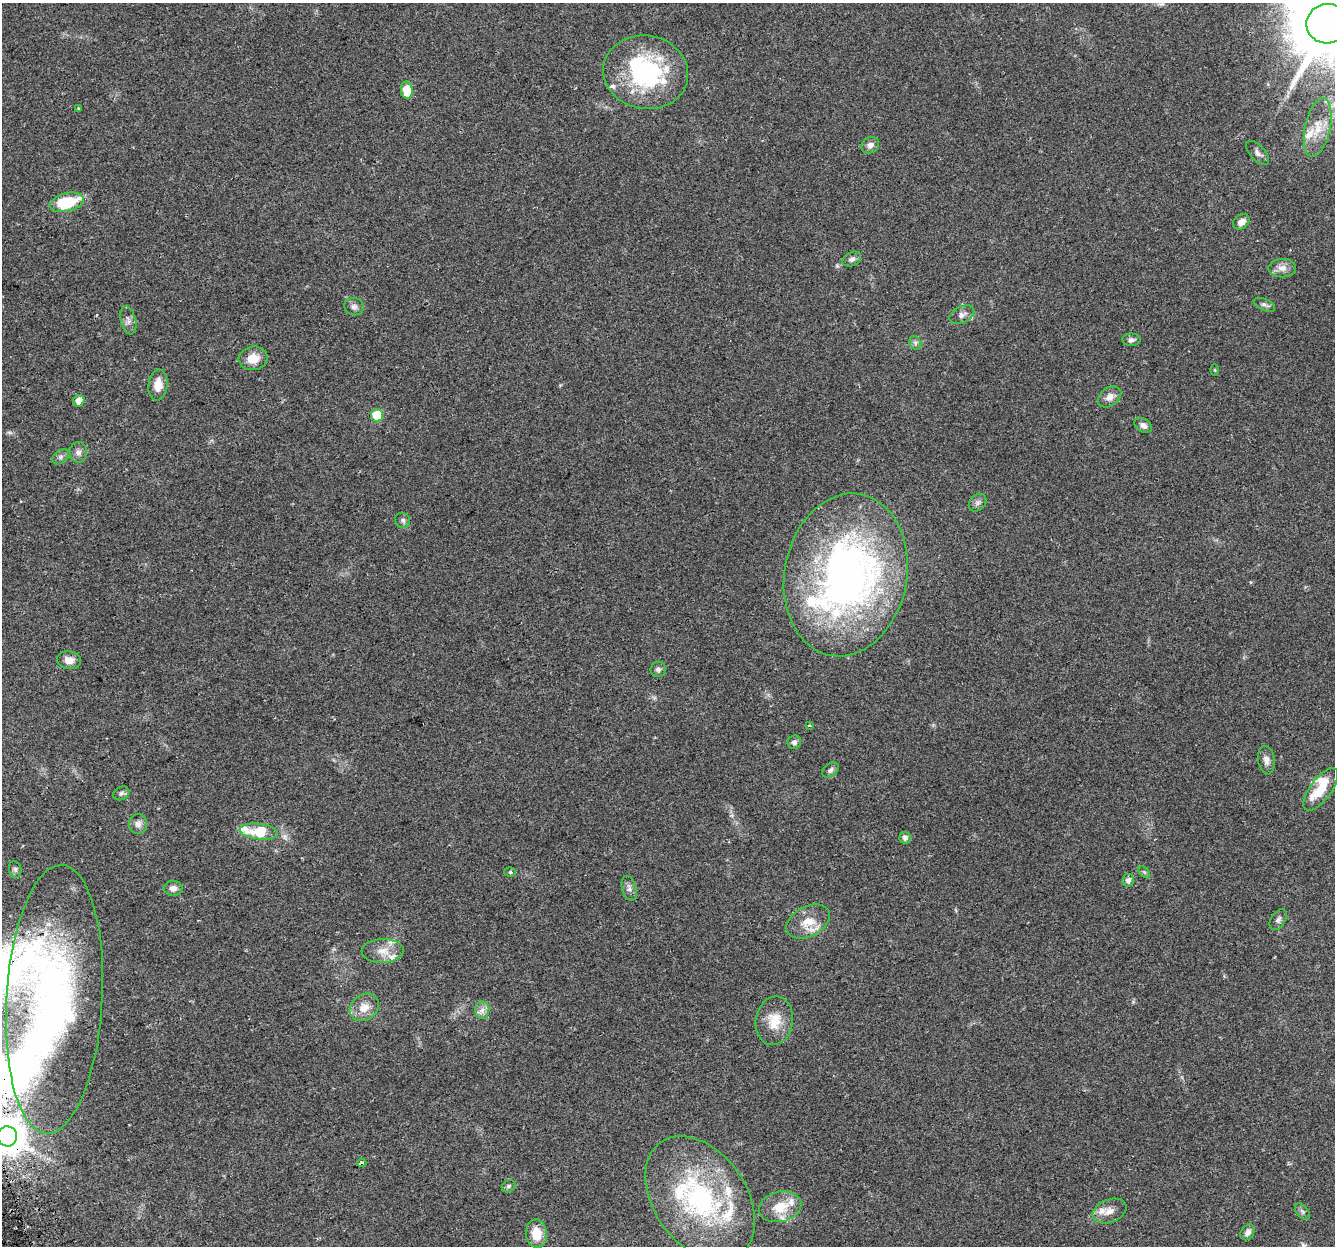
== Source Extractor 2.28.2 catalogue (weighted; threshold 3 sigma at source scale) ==
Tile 7 of 4 x 4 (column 3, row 2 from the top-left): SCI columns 2698-4030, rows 2560-3803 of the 5397 x 5168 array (HDU 1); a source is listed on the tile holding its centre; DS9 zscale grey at full resolution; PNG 1337 x 1248 px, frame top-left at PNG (2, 3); each listed source drawn as its Kron ellipse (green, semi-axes under 4 px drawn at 4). Shown black and unused: <1% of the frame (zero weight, under 2 of 3 exposures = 2% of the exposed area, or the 3 px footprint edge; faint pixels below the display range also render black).
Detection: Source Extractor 2.28.2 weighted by HDU 2 'WHT'; one run over the whole footprint, this tile lists its part. Background 0.0744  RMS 0.0084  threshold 0.0379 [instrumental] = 3 sigma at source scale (4.5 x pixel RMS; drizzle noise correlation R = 1.50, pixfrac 1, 0.0396/0.0396 arcsec/px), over >= 5 px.
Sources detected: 80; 1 inside a brighter object's white glare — neither listed nor drawn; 17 inside a brighter listed object's ellipse — not listed separately; the other 62 listed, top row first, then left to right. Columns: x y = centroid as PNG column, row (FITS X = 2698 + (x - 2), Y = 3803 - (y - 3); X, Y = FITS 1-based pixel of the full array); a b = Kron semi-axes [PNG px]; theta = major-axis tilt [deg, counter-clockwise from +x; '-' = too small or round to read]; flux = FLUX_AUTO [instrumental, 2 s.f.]
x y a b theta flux
1328 24 21 20 - 8600
646 72 43 37 -11 110
407 90 8 6 -85 19
78 108 3 3 - 2.2
1318 127 30 12 78 18
870 145 9 7 36 4.3
1258 153 15 7 -47 3.9
67 202 17 9 14 37
1241 222 9 7 39 5.9
852 259 10 6 26 2.8
1282 268 13 9 1 6.2
1264 305 11 5 -25 2.5
354 307 10 8 -15 3.4
962 315 13 8 27 4.1
128 320 14 7 -76 4.1
1131 340 9 6 2 2.6
915 343 7 5 -61 2.1
253 358 14 12 7 13
1215 370 5 3 - 0.74
158 385 15 9 84 11
1110 397 13 9 38 6
79 401 6 5 - 8
377 415 6 6 - 39
1143 425 9 6 -32 3.7
78 452 10 9 - 3.9
61 457 9 6 42 2.5
978 503 10 7 46 3
403 520 8 7 - 2.5
846 575 82 61 79 410
69 660 12 9 -10 6.7
658 669 8 7 - 2.7
809 725 3 2 - 1.1
794 742 7 6 - 2.6
1266 760 14 8 -82 5
830 770 9 6 37 2.6
1321 789 25 10 54 20
121 793 8 6 29 2.3
138 824 10 9 - 4.3
259 831 19 7 -7 43
905 838 6 5 - 3.8
15 869 8 6 -75 1.9
510 872 6 5 - 1.3
1144 872 7 4 -45 1.4
1128 880 6 6 - 3.5
173 888 9 7 -5 4.3
629 888 13 7 -74 3.8
1278 920 11 7 57 2.9
808 922 23 15 28 17
383 951 21 12 2 11
54 999 134 48 87 240
364 1007 15 12 37 11
482 1010 9 7 85 4.1
774 1021 24 18 80 19
7 1136 10 10 - 2200
362 1163 4 3 - 2.2
509 1186 7 5 33 1.7
700 1199 69 46 -55 150
780 1207 21 15 13 20
1110 1211 18 11 22 7.8
1302 1211 9 5 -52 2.2
1248 1232 8 6 58 4
536 1234 14 10 -83 16
Overlapping masked pixels (flux is a lower limit): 1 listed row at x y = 7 1136
Isophote crosses this tile's border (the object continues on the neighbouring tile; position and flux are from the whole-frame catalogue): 2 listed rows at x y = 1328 24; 7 1136